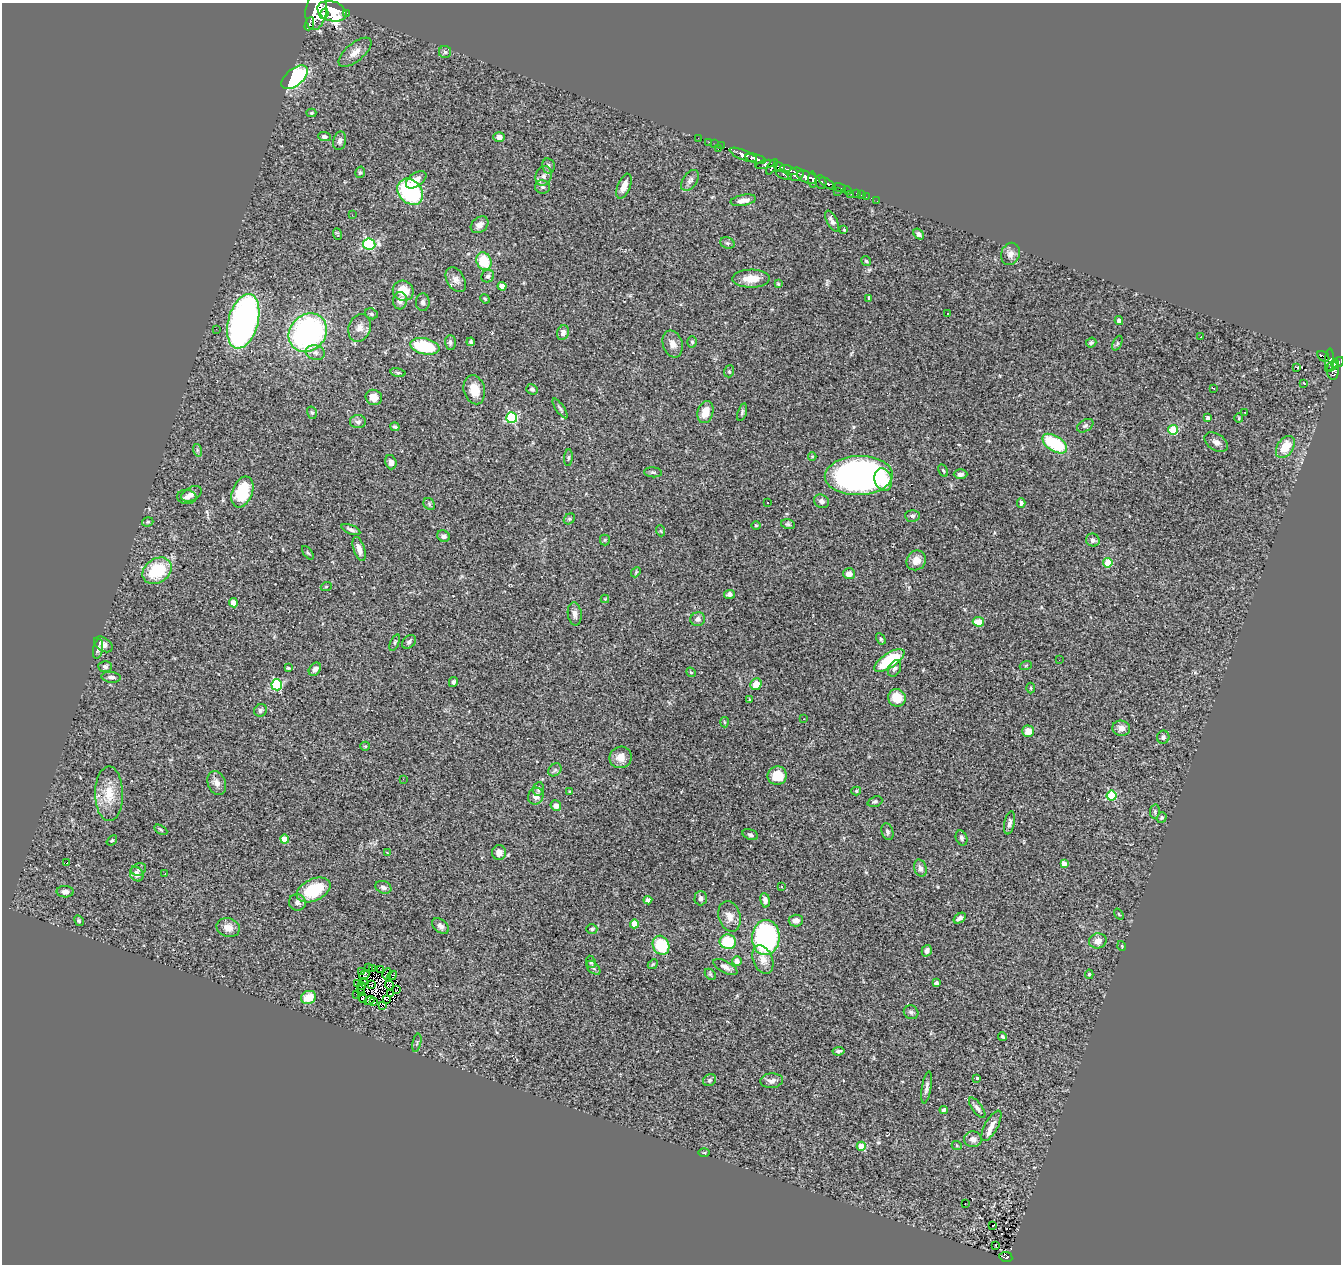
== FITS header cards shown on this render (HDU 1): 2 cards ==
NAXIS1  =                 1339
NAXIS2  =                 1262

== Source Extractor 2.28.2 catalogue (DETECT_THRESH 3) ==
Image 1339 x 1262 px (HDU 1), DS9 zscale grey, 1 PNG px = 1 image px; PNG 1343 x 1266 px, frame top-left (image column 1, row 1262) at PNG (2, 3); each listed source drawn as its Kron ellipse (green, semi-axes under 4 px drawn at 4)
Background 0.725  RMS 0.06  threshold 0.179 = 3 sigma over >= 5 px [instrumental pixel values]
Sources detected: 288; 5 with non-positive FLUX_AUTO (blend fragments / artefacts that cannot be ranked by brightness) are neither listed nor drawn; the other 283 listed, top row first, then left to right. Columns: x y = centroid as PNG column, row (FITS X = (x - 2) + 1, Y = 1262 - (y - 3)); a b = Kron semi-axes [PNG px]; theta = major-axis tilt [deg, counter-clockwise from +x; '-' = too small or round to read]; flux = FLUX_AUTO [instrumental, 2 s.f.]
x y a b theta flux
316 11 19 10 83 4300
332 11 15 10 -18 3900
347 13 4 2 - 92
324 14 5 4 - 740
309 24 7 3 68 240
355 52 20 9 40 36
445 52 6 6 - 8
295 77 15 8 39 490
311 113 5 4 - 4.8
324 137 6 4 -2 11
499 137 6 5 - 23
698 138 2 2 - 7.9
340 141 9 6 77 15
709 142 3 2 - 12
715 144 2 2 - 12
721 146 2 2 - 8
718 149 2 2 - 55
743 155 15 5 -22 1200
756 159 10 4 -16 1100
765 164 10 4 12 330
548 166 7 6 - 10
772 167 8 4 58 380
779 167 6 4 -25 360
789 170 9 4 -20 300
360 172 6 4 74 6
796 174 8 6 3 620
784 175 8 4 -16 170
544 176 10 8 74 19
807 177 10 5 -24 1000
416 180 11 6 36 32
690 180 12 7 56 16
812 180 8 3 -85 600
821 182 7 5 -79 480
828 184 9 4 -31 720
624 186 13 6 68 33
542 187 7 6 - 11
839 188 7 3 -18 180
847 190 4 3 - 160
837 191 2 2 - 20
410 192 14 11 -48 360
856 193 3 2 - 24
851 194 2 2 - 11
861 195 2 2 - 6.6
866 197 2 2 - 9.6
743 200 13 5 10 24
877 201 2 2 - 7.3
352 215 3 2 - 13
832 221 11 5 -61 16
480 225 10 7 40 22
844 230 3 3 - 3.4
337 234 6 3 -68 4.7
919 234 6 4 -52 10
727 243 7 5 -21 8.4
369 244 6 5 - 420
1010 254 11 9 68 22
484 261 9 7 -67 110
866 261 5 4 - 6.3
488 276 6 6 - 11
751 279 19 9 1 54
456 280 13 8 -59 25
778 284 4 3 - 3.7
502 286 4 4 - 47
403 291 11 10 - 64
869 298 4 3 - 8.8
485 299 5 4 - 5.1
400 301 8 7 - 19
423 302 8 7 - 11
947 313 3 2 - 13
371 314 6 5 - 7.5
1119 320 4 4 - 14
243 321 28 15 75 1500
359 328 14 11 71 29
216 329 2 2 - 7.5
308 333 21 17 47 940
563 333 7 6 - 19
1201 337 3 2 - 3.3
450 342 7 5 -89 9.9
471 342 4 3 - 6.8
692 342 6 5 - 6.8
1091 343 5 5 - 7.7
1117 343 8 4 66 6.5
673 344 14 9 -71 30
425 346 15 8 -12 190
315 353 10 7 -14 18
1323 356 6 4 -33 110
1330 360 11 4 87 180
1338 362 7 4 27 390
1332 366 7 3 34 250
1297 367 3 3 - 26
1333 370 9 6 90 310
729 371 6 5 - 6.3
398 373 7 4 -13 7.4
1304 383 4 2 - 2.5
1213 388 3 2 - 5.3
532 389 6 5 - 9.4
474 390 15 10 -74 62
374 397 8 7 - 34
560 408 11 3 -56 7.8
705 412 11 7 73 53
742 412 9 4 73 7.6
1245 412 3 2 - 4.3
312 413 6 5 - 7.2
512 418 5 5 - 370
1208 418 4 4 - 13
1239 418 5 4 - 4.4
358 422 8 6 1 12
1085 426 9 5 32 8.8
395 427 5 3 - 6.4
1173 430 5 4 - 170
1216 442 13 8 -33 21
1055 444 14 7 -32 240
1285 447 12 8 56 73
197 450 6 4 -72 6.2
812 456 4 4 - 4.9
568 458 8 3 85 5.8
391 462 7 5 -73 19
943 470 6 4 -62 5.7
653 472 9 5 -5 8.2
960 474 7 5 0 14
859 476 34 19 2 1600
883 479 11 8 -72 67
242 492 16 10 70 170
191 494 11 6 27 20
187 497 9 7 -6 15
821 501 8 6 -25 15
768 502 3 2 - 4.9
1021 503 5 3 - 7.5
429 504 6 5 - 7.2
912 516 7 5 -2 9.3
569 519 6 4 44 5.4
148 522 6 4 19 5.5
788 524 7 5 -15 6.8
756 525 5 3 - 3.8
351 530 10 4 -22 11
661 531 5 3 - 3.5
444 536 6 5 - 12
605 540 5 5 - 4.9
1093 540 7 6 - 11
359 549 12 5 -72 28
308 553 8 4 -54 5.8
916 560 10 9 - 36
1108 563 5 4 - 96
157 571 16 12 35 180
636 572 5 4 - 4.6
849 574 6 5 - 26
326 587 5 3 - 3.7
729 594 5 4 - 13
605 599 4 4 - 3.7
233 603 4 4 - 54
575 614 11 7 -83 20
698 619 7 7 - 15
978 622 5 4 - 58
881 639 6 4 -60 5.8
409 642 8 6 43 11
395 643 9 4 69 7.2
103 644 10 6 -33 17
98 649 10 5 78 13
889 660 17 7 33 190
1059 660 2 2 - 2.1
1026 665 6 4 20 4.9
105 667 7 5 -3 10
288 668 4 3 - 4.9
895 668 9 6 61 12
315 669 7 5 53 14
691 672 5 4 - 4.9
111 677 9 5 -5 14
453 682 5 4 - 9.4
756 684 6 5 - 47
277 685 5 5 - 320
1031 688 5 3 - 3.9
897 698 9 8 - 76
750 699 4 4 - 4.8
260 710 7 6 - 9.8
804 719 2 2 - 2.7
724 722 5 3 - 4.3
1121 728 9 7 -6 27
1028 731 6 5 - 39
1163 737 6 6 - 9.6
365 746 5 4 - 5
621 757 11 10 - 40
555 770 7 5 44 10
777 776 9 9 - 63
403 779 3 2 - 4
217 783 12 8 -68 24
538 789 7 5 81 10
570 791 3 3 - 3.6
856 791 5 4 - 5.7
109 794 27 14 -90 89
536 796 8 7 - 28
1112 796 5 5 - 260
875 802 7 5 21 8
556 806 5 5 - 22
1155 811 7 5 80 6.5
1162 818 6 4 53 6.8
1010 823 12 5 79 14
161 830 7 3 -30 4.4
887 832 9 5 -73 10
750 835 8 5 -21 9.2
961 838 8 5 -69 10
285 839 4 4 - 68
112 840 6 4 39 5.3
387 852 4 2 - 2.4
499 853 7 7 - 28
66 863 3 3 - 28
1064 863 4 4 - 19
920 868 9 6 -72 14
139 869 7 6 - 9.9
137 874 7 6 - 24
165 874 2 2 - 2.6
383 887 8 6 -21 14
781 887 3 2 - 3.8
313 890 18 11 24 180
65 892 8 5 -4 15
701 898 7 6 - 11
648 900 4 4 - 15
765 900 7 5 -81 18
297 902 8 8 - 16
1119 914 6 3 -53 3.4
729 916 15 11 -73 34
960 918 7 4 35 13
796 920 7 6 - 21
79 921 5 4 - 5.4
634 924 4 4 - 56
441 926 9 6 -40 15
228 928 12 9 -15 33
592 929 5 4 - 6.3
766 938 17 13 86 610
1098 941 9 7 14 30
728 942 8 7 - 130
661 945 10 8 -63 170
1122 946 5 3 - 3.1
927 951 6 5 - 12
763 960 15 9 -68 40
737 961 5 4 - 21
591 962 6 4 -66 10
653 964 5 4 - 5
369 967 3 2 - 3.7
725 967 13 6 -28 18
593 968 8 5 -45 9
373 969 3 2 - 3.8
380 969 3 2 - 3.2
361 971 3 2 - 4.2
387 974 6 2 62 3.3
710 974 6 4 -45 4.9
1089 974 4 4 - 5
364 975 5 3 - 2.9
392 975 5 2 - 8.5
364 981 2 2 - 3.9
936 983 4 4 - 7.8
357 984 3 2 - 4.9
371 985 3 2 - 4.5
389 985 4 3 - 5.7
361 986 3 2 - 3.6
360 989 2 2 - 3.1
397 989 2 2 - 0.92
361 993 3 2 - 4.4
356 994 3 2 - 11
390 994 2 2 - 2.5
309 997 8 6 26 67
363 998 5 3 - 15
386 999 3 2 - 1.8
369 1001 5 3 - 0.59
374 1002 3 2 - 3
382 1006 3 3 - 85
911 1012 7 6 - 9.1
1002 1036 4 3 - 7.8
417 1043 9 3 79 5.2
839 1051 6 4 8 8.3
977 1078 4 3 - 12
710 1080 7 5 33 7.8
772 1081 11 7 4 23
927 1087 16 5 80 16
977 1108 12 5 -54 14
944 1110 4 4 - 9.7
991 1126 17 6 61 29
973 1139 9 8 - 25
861 1146 4 4 - 71
957 1146 5 3 - 3.2
704 1153 5 3 - 4.2
965 1203 2 2 - 8.4
993 1225 3 3 - 51
996 1245 3 2 - 4.1
1006 1257 6 5 - 110
At the frame edge (FLAGS 8, measured only in part): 1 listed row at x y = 316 11
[5 non-positive-flux detections neither listed nor drawn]